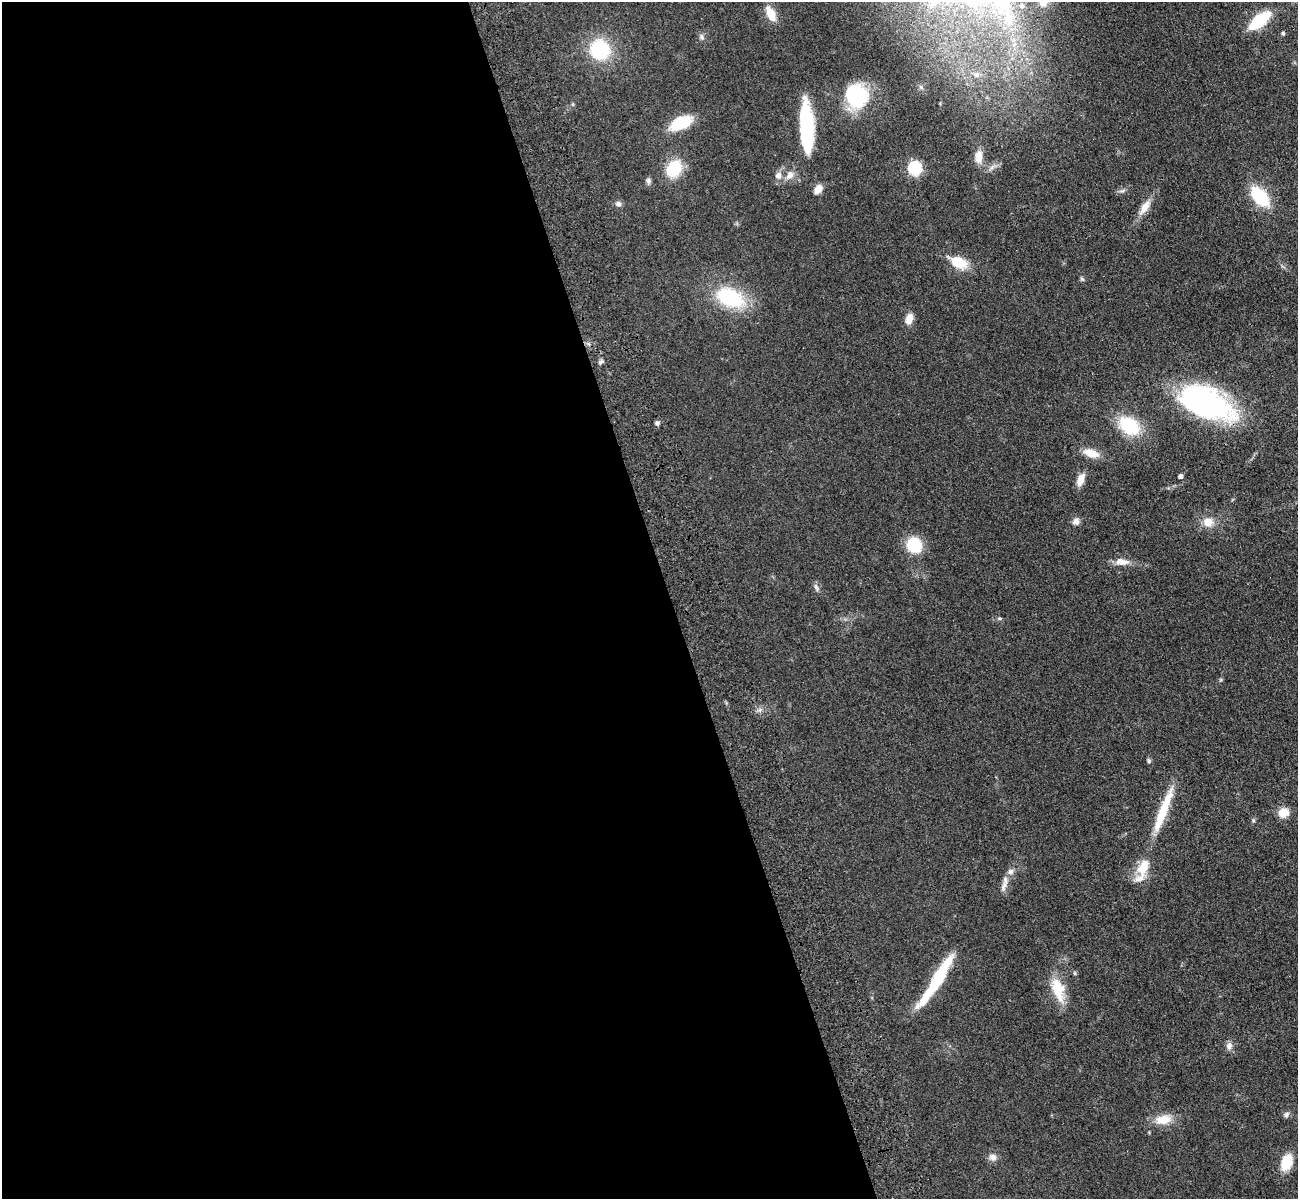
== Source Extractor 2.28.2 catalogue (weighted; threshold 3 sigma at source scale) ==
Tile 9 of 4 x 4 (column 1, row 3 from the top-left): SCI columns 117-1412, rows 1505-2701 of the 5417 x 5283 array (HDU 1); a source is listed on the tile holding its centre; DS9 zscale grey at full resolution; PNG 1300 x 1201 px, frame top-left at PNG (2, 2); no overlay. Shown black and unused: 52% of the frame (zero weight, under 3 of 4 exposures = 6% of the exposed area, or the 3 px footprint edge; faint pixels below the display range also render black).
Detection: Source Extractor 2.28.2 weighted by HDU 2 'WHT'; one run over the whole footprint, this tile lists its part. Background 0.0437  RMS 0.0057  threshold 0.0256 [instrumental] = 3 sigma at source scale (4.5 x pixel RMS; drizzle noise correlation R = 1.50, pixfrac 1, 0.05/0.05 arcsec/px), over >= 5 px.
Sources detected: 57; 1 inside a brighter object's white glare — not listed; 2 inside a brighter listed object's ellipse — not listed separately; the other 54 listed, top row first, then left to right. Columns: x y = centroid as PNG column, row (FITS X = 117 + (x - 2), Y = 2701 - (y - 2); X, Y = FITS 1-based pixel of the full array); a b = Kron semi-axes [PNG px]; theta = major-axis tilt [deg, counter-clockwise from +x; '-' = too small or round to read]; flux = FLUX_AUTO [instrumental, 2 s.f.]
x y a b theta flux
1043 2 12 11 - 4.7
933 3 14 9 37 5.1
1022 6 8 7 - 2.6
771 14 20 10 -63 8.2
1259 20 19 9 39 32
1283 33 5 4 - 1
701 37 8 6 -53 1.4
600 50 18 17 - 36
976 75 9 8 - 2.9
921 87 7 4 -45 1.2
856 95 21 20 - 47
681 123 27 13 25 18
806 126 50 16 -87 39
979 157 19 10 84 5.6
915 168 6 6 - 86
674 169 20 15 55 19
778 175 9 8 - 3.1
790 175 12 8 56 3.9
648 181 7 6 - 1.7
818 189 11 7 49 4.5
1260 197 18 10 -49 31
618 204 8 7 - 1.7
1145 207 24 9 57 6.3
958 262 22 13 -26 12
1082 279 7 4 -45 0.8
730 297 24 15 -24 42
909 319 14 8 72 4.7
601 362 9 4 19 1.1
1206 403 57 28 -24 110
657 423 6 5 - 1.3
1129 426 24 16 -39 27
1091 453 20 9 -18 7.3
1180 476 4 4 - 1.7
1080 480 14 8 69 5.4
1076 521 8 7 - 2.6
1208 522 12 11 - 6.2
914 545 16 14 -54 19
1121 562 16 8 -4 5.5
816 587 10 5 -70 1.7
1000 618 7 4 0 0.86
1149 761 6 5 - 0.89
1163 811 57 9 69 22
1283 812 12 11 - 6.6
1253 820 5 5 - 0.82
1143 867 24 14 70 11
1010 871 8 7 - 2.1
1004 886 18 6 78 3.4
938 978 52 10 59 34
1058 990 33 15 -74 15
1229 1046 10 8 75 2.6
1286 1114 8 6 51 1.4
1163 1120 20 12 11 9.5
993 1157 10 9 - 2.9
1287 1162 16 10 71 14
Overlapping masked pixels (flux is a lower limit): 1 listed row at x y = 1206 403
Isophote crosses this tile's border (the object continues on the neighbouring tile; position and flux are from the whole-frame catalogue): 2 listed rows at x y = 1043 2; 933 3